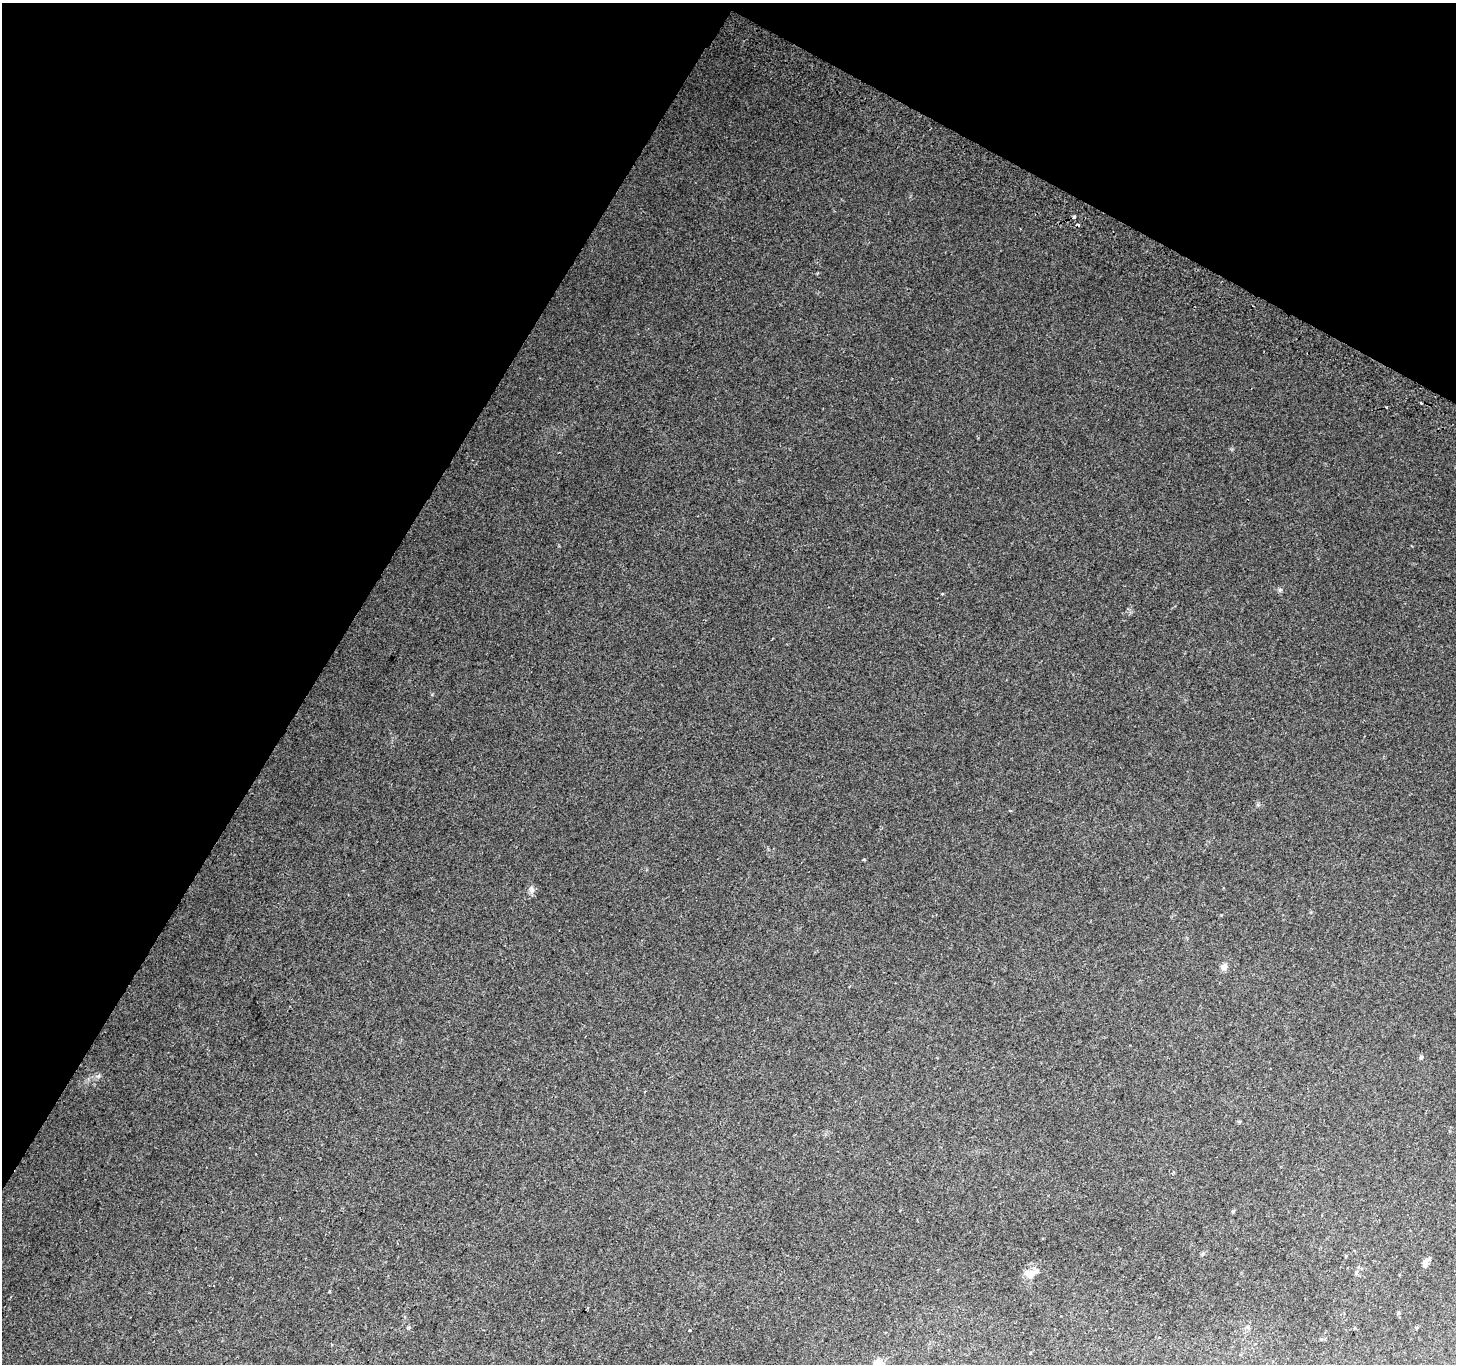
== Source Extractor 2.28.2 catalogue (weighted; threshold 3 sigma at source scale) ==
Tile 2 of 4 x 4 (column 2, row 1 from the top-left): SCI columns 1485-2938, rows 4386-5747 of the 5868 x 5981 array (HDU 1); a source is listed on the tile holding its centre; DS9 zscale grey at full resolution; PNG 1458 x 1366 px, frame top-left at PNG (2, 3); no overlay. Shown black and unused: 29% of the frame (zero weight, under 2 of 3 exposures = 2% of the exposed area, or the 3 px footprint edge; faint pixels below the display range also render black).
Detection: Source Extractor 2.28.2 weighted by HDU 2 'WHT'; one run over the whole footprint, this tile lists its part. Background 0.0659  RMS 0.011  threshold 0.0492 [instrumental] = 3 sigma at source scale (4.5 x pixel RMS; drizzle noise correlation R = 1.50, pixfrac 1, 0.0396/0.0396 arcsec/px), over >= 5 px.
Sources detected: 27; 2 cosmic-ray / hot-pixel residue — not listed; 1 inside a brighter listed object's ellipse — not listed separately; the other 24 listed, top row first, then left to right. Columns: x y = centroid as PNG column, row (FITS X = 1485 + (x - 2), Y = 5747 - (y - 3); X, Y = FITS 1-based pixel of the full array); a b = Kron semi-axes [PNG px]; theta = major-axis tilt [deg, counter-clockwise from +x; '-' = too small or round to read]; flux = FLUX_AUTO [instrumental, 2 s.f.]
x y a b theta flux
1074 217 4 3 - 3.1
818 273 4 3 - 0.97
1421 403 3 3 - 1.8
1387 407 3 3 - 3
1258 805 6 4 -19 1.4
1010 810 4 3 - 0.98
864 860 3 3 - 1.9
531 890 11 7 -73 4
1224 967 9 7 64 4.5
1421 1057 5 4 - 2.3
98 1076 6 5 - 2.1
645 1091 3 2 - 0.92
1173 1172 3 3 - 1.6
1233 1211 4 4 - 1.5
1203 1254 6 5 - 1.8
1346 1256 5 3 - 0.92
1425 1262 11 6 65 4.9
1356 1272 5 5 - 2
1030 1274 15 11 5 11
1398 1313 5 4 - 1.4
1248 1327 6 5 - 2.3
1416 1328 5 4 - 1.3
690 1330 3 3 - 4.2
879 1364 8 7 - 20
Isophote crosses this tile's border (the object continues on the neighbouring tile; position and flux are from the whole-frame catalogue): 1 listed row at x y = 879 1364
Unlisted compact peaks at least as high as the median listed source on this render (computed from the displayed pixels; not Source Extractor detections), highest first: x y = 1280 590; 942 594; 1221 915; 329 1291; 432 695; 409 1327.